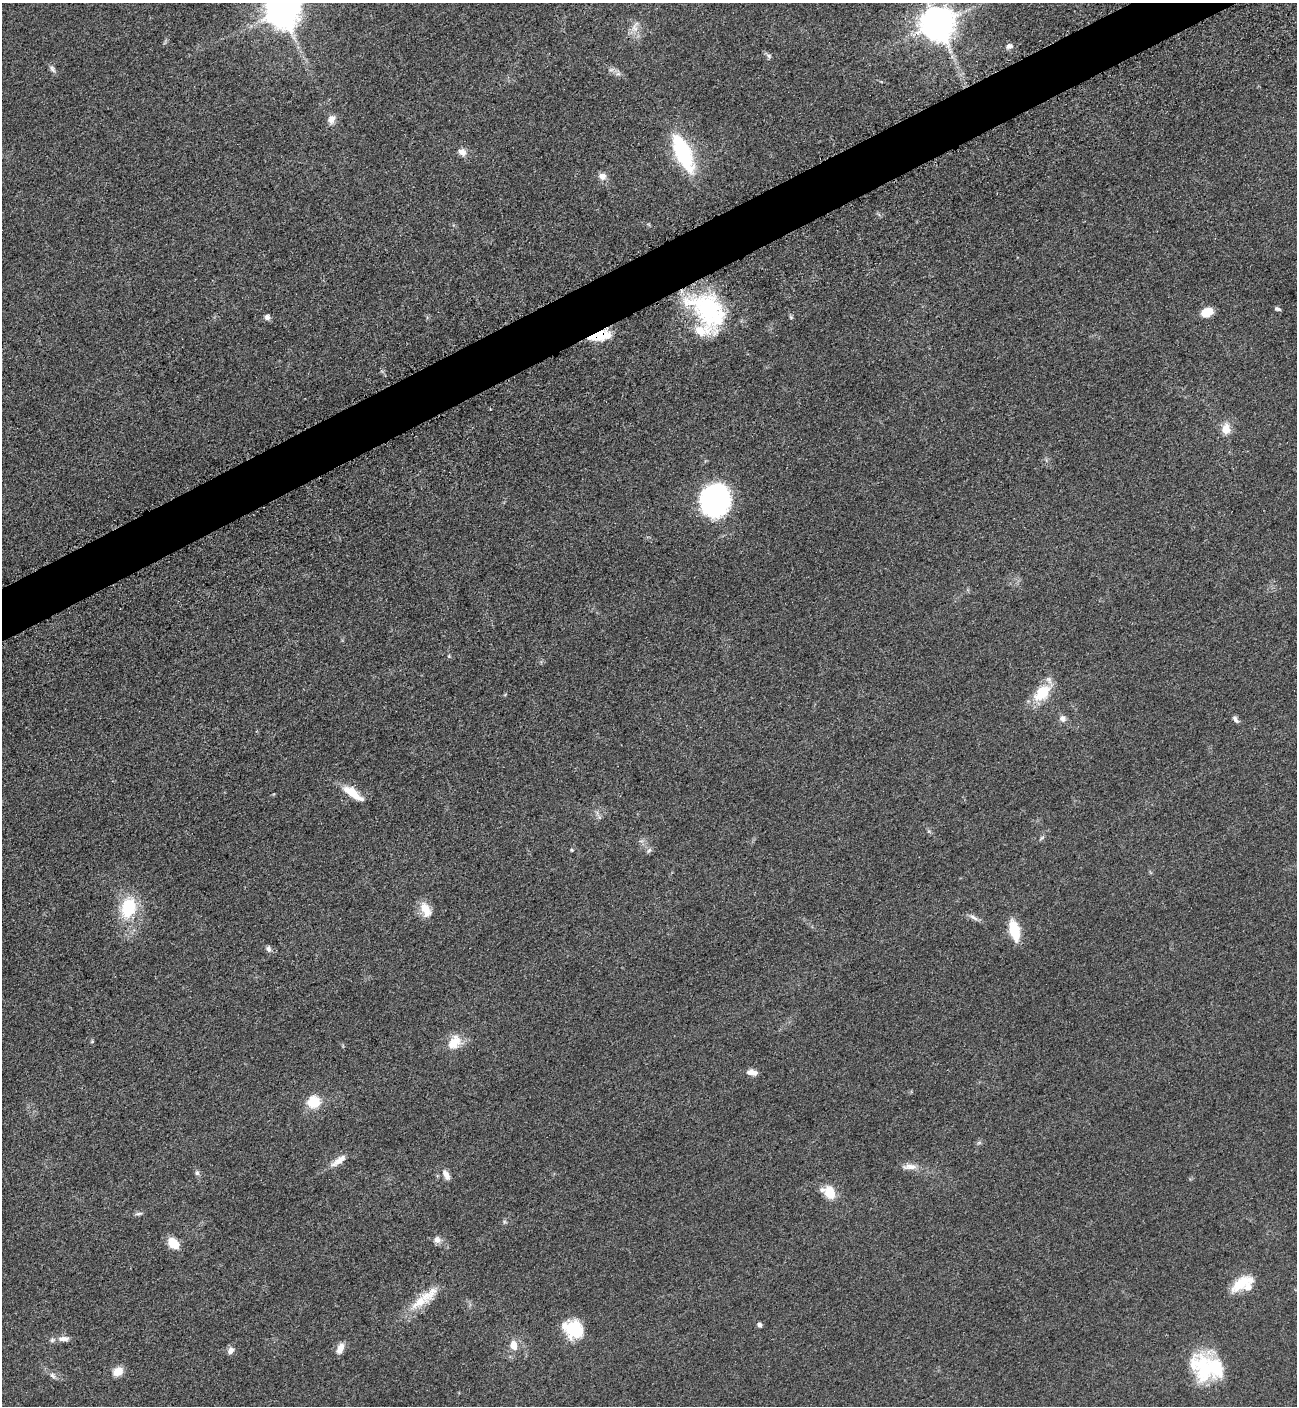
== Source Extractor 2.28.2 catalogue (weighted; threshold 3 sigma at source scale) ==
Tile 10 of 4 x 4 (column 2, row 3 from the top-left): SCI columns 1592-2886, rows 1470-2873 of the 5664 x 5700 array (HDU 1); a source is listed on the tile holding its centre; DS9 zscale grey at full resolution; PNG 1299 x 1408 px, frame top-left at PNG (2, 3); no overlay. Shown black and unused: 3% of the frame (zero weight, under 3 of 5 exposures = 4% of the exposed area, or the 3 px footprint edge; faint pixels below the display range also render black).
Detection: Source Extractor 2.28.2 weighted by HDU 2 'WHT'; one run over the whole footprint, this tile lists its part. Background 0.0508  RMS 0.006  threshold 0.027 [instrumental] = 3 sigma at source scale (4.5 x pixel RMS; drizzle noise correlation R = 1.50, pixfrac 1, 0.05/0.05 arcsec/px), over >= 5 px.
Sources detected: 63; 1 inside a brighter object's white glare — not listed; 6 inside a brighter listed object's ellipse — not listed separately; the other 56 listed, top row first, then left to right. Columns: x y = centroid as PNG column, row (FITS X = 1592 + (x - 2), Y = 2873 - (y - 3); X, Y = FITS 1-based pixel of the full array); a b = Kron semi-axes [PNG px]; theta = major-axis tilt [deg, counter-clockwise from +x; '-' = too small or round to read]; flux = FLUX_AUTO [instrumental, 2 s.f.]
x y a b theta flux
282 11 10 10 - 1200
937 23 10 10 - 1400
635 27 18 8 72 5.2
1009 46 9 7 12 2.4
769 56 8 6 -51 1.4
52 69 12 6 -62 1.9
611 69 9 4 9 1.5
618 74 7 4 1 1.5
331 119 12 9 57 3.9
462 152 11 9 -27 3.8
683 153 45 16 -66 47
602 176 10 8 -18 3.5
707 308 50 33 -24 67
1277 309 7 4 -16 1.3
1207 312 10 7 23 15
267 317 7 7 - 2.1
791 317 6 5 - 0.84
600 336 21 8 11 21
1226 429 15 12 83 6.9
714 500 23 21 74 150
449 656 4 4 - 0.62
1042 693 27 16 46 17
1063 718 8 8 - 2.8
1235 719 10 5 -55 1.9
350 791 24 12 -24 10
1041 838 8 4 41 1
571 850 4 4 - 0.64
649 850 8 5 61 1.4
129 907 26 18 74 29
426 910 20 11 -66 8.8
973 917 16 5 -28 2.6
1014 930 16 8 -76 26
268 949 7 6 - 2.1
92 1041 5 4 - 0.71
454 1042 19 14 52 11
752 1072 12 6 -7 4.5
314 1102 11 10 - 17
338 1161 24 8 36 6
909 1167 23 7 1 4.8
197 1173 7 6 - 1.5
446 1175 14 7 -64 3.8
830 1192 16 11 -67 11
139 1213 11 4 7 1.4
437 1240 10 9 - 3
173 1243 12 9 -41 12
1241 1283 30 12 33 15
419 1302 33 14 28 15
759 1325 5 4 - 2.1
573 1329 21 17 -35 25
63 1339 18 8 2 4.3
513 1345 10 8 -73 6.5
340 1348 14 7 68 4.9
230 1351 10 8 60 2.9
1204 1370 38 26 -73 40
118 1371 12 9 31 6.7
52 1376 9 7 -44 2.1
Overlapping masked pixels (flux is a lower limit): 1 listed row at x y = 600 336
Isophote crosses this tile's border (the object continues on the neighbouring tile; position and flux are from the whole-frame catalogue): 2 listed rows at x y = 282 11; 937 23